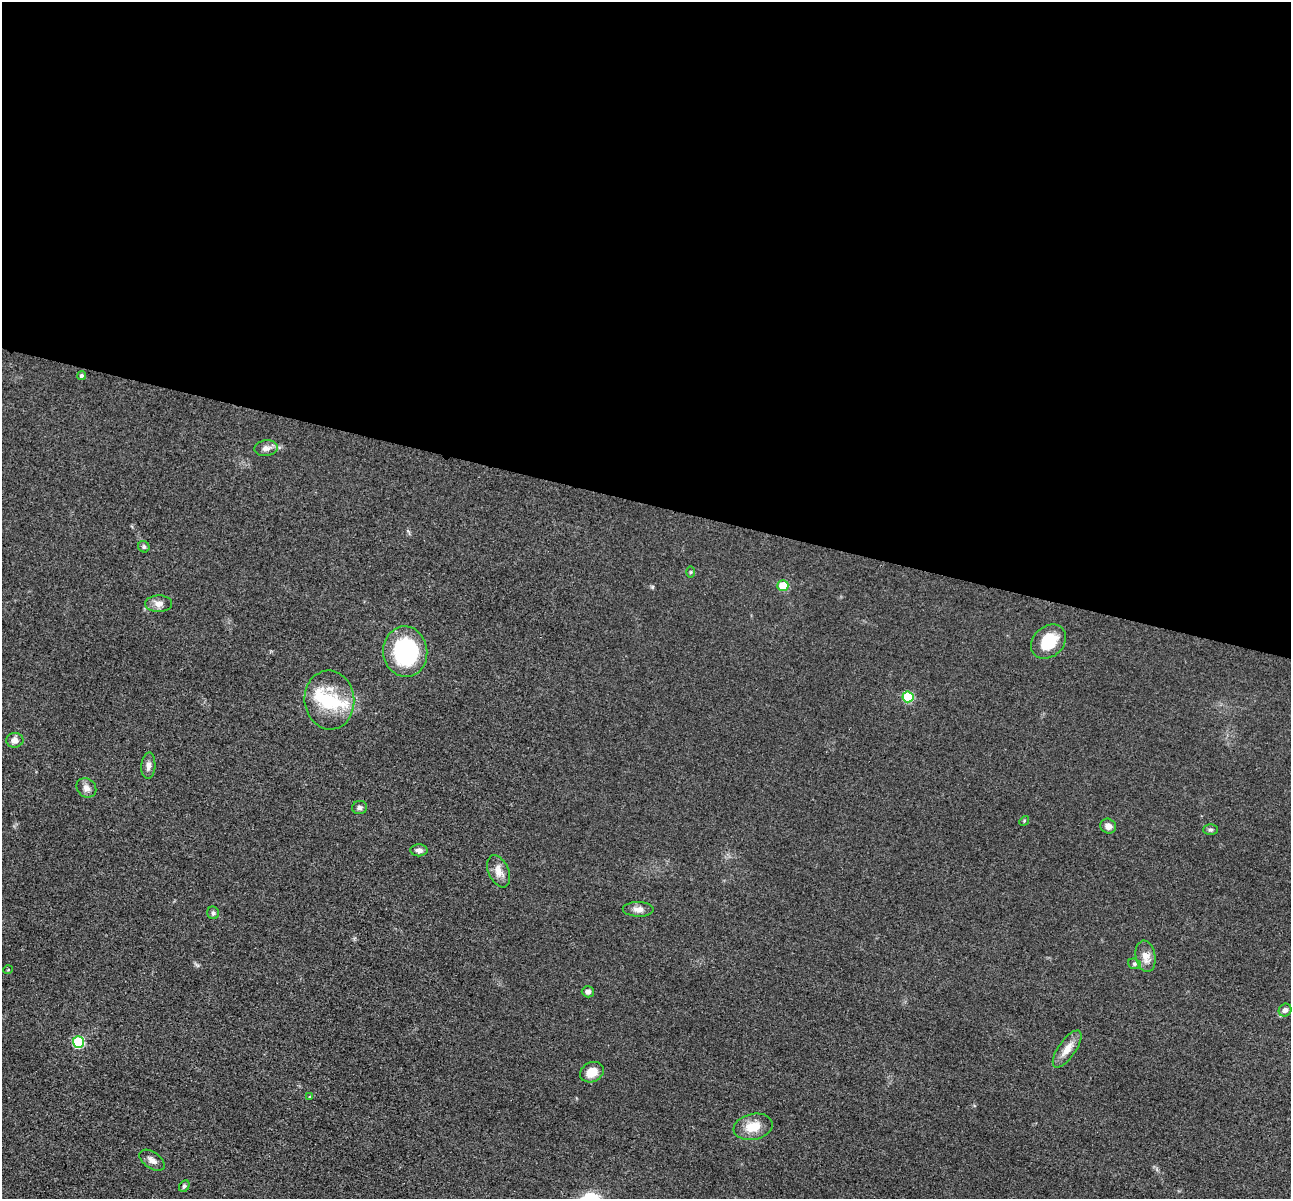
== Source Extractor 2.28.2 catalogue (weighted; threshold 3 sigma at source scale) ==
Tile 3 of 4 x 4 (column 3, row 1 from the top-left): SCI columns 2599-3887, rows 3867-5063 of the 5198 x 5216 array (HDU 1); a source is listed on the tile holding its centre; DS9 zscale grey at full resolution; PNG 1293 x 1201 px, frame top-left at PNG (2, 2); each listed source drawn as its Kron ellipse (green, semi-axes under 4 px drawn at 4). Shown black and unused: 42% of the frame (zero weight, under 3 of 4 exposures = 3% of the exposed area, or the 3 px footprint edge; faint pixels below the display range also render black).
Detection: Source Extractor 2.28.2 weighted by HDU 2 'WHT'; one run over the whole footprint, this tile lists its part. Background 0.0485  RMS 0.0082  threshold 0.0368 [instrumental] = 3 sigma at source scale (4.5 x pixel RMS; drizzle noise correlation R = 1.50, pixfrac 1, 0.05/0.05 arcsec/px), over >= 5 px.
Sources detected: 35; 2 inside a brighter listed object's ellipse — not listed separately; the other 33 listed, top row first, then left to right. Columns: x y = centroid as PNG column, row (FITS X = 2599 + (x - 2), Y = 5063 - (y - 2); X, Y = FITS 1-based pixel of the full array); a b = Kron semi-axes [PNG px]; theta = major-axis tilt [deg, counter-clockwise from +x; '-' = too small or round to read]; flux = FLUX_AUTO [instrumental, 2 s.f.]
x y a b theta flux
82 376 4 4 - 1.9
266 448 12 8 6 4.4
144 547 6 5 - 1.7
690 572 5 3 - 0.86
783 586 5 5 - 21
159 604 13 8 1 5.1
1048 642 19 15 42 23
405 652 25 22 -84 76
908 697 5 5 - 45
329 700 29 25 -85 34
15 740 8 7 - 4.4
148 766 13 7 86 3.9
86 788 10 9 - 4.8
360 808 7 6 - 2.2
1024 821 5 4 - 0.9
1108 826 8 7 - 4.7
1211 830 7 5 1 1.7
419 850 8 6 -1 3.5
499 871 17 10 -66 7.9
638 909 15 7 -1 4.8
213 913 6 6 - 1.9
1145 956 16 10 -80 7.9
1134 964 6 5 - 1.5
8 970 5 3 - 0.67
588 992 6 5 - 2.8
1285 1010 7 6 - 3.4
78 1042 5 5 - 62
1067 1049 22 8 55 9.2
592 1072 12 9 27 10
310 1097 4 3 - 0.99
753 1127 20 13 11 14
152 1160 14 8 -35 4.5
184 1186 6 5 - 1.5